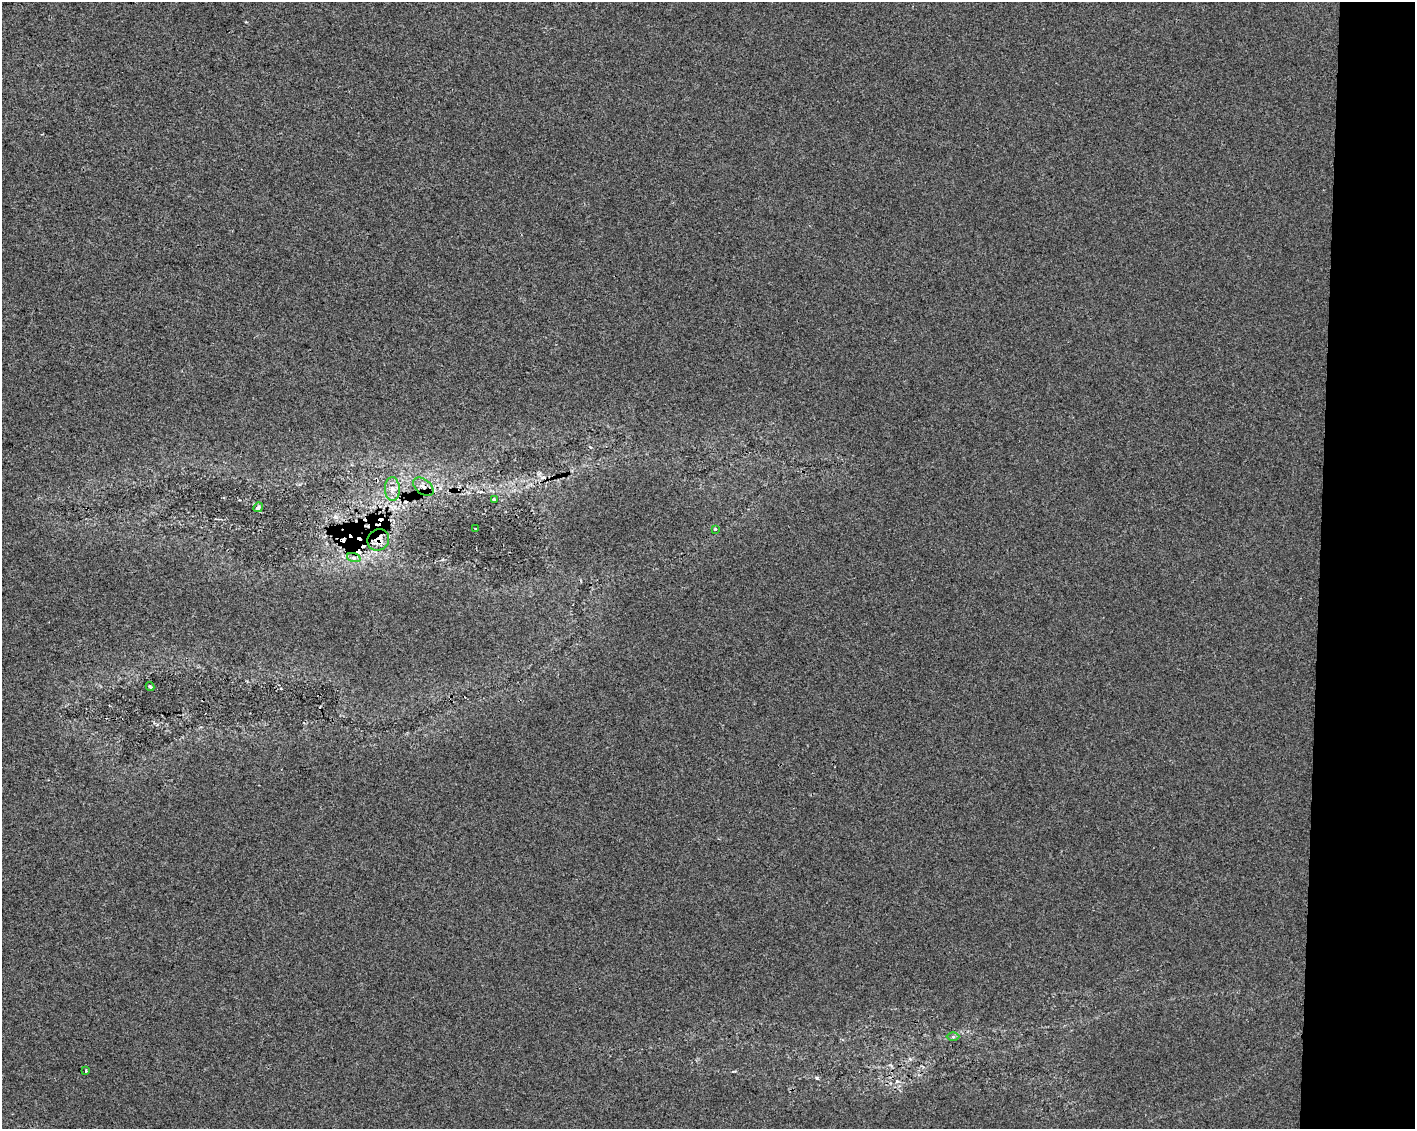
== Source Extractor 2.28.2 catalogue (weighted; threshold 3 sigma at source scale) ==
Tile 9 of 3 x 4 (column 3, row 3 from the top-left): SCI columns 3111-4523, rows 1128-2254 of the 4750 x 4514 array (HDU 1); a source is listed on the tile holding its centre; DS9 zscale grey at full resolution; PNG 1417 x 1131 px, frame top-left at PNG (2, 2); each listed source drawn as its Kron ellipse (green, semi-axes under 4 px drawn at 4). Shown black and unused: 7% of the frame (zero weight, under 2 of 3 exposures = <1% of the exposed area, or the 3 px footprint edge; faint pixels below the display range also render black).
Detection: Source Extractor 2.28.2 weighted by HDU 2 'WHT'; one run over the whole footprint, this tile lists its part. Background 8.29e-04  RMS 0.0059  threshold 0.0267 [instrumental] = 3 sigma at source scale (4.5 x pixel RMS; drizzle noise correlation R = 1.50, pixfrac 1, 0.0396/0.0396 arcsec/px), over >= 5 px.
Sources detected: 17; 6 cosmic-ray / hot-pixel residue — neither listed nor drawn; the other 11 listed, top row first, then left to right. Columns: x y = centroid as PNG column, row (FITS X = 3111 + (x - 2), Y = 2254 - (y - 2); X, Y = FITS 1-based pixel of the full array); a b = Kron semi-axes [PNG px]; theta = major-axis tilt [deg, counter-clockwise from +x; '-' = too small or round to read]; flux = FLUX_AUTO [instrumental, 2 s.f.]
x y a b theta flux
423 487 12 7 -39 3.7
392 489 12 7 -88 4
494 499 3 3 - 2
258 507 5 4 - 2.4
475 529 3 3 - 1.1
715 530 3 3 - 1.6
378 540 11 10 - 6.5
354 558 7 4 -18 1.5
150 687 4 3 - 0.77
953 1037 6 4 0 0.93
86 1071 3 3 - 1.3
Overlapping masked pixels (flux is a lower limit): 3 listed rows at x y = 423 487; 378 540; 354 558
Unlisted compact peaks at least as high as the median listed source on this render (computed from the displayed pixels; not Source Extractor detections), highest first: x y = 817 1078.